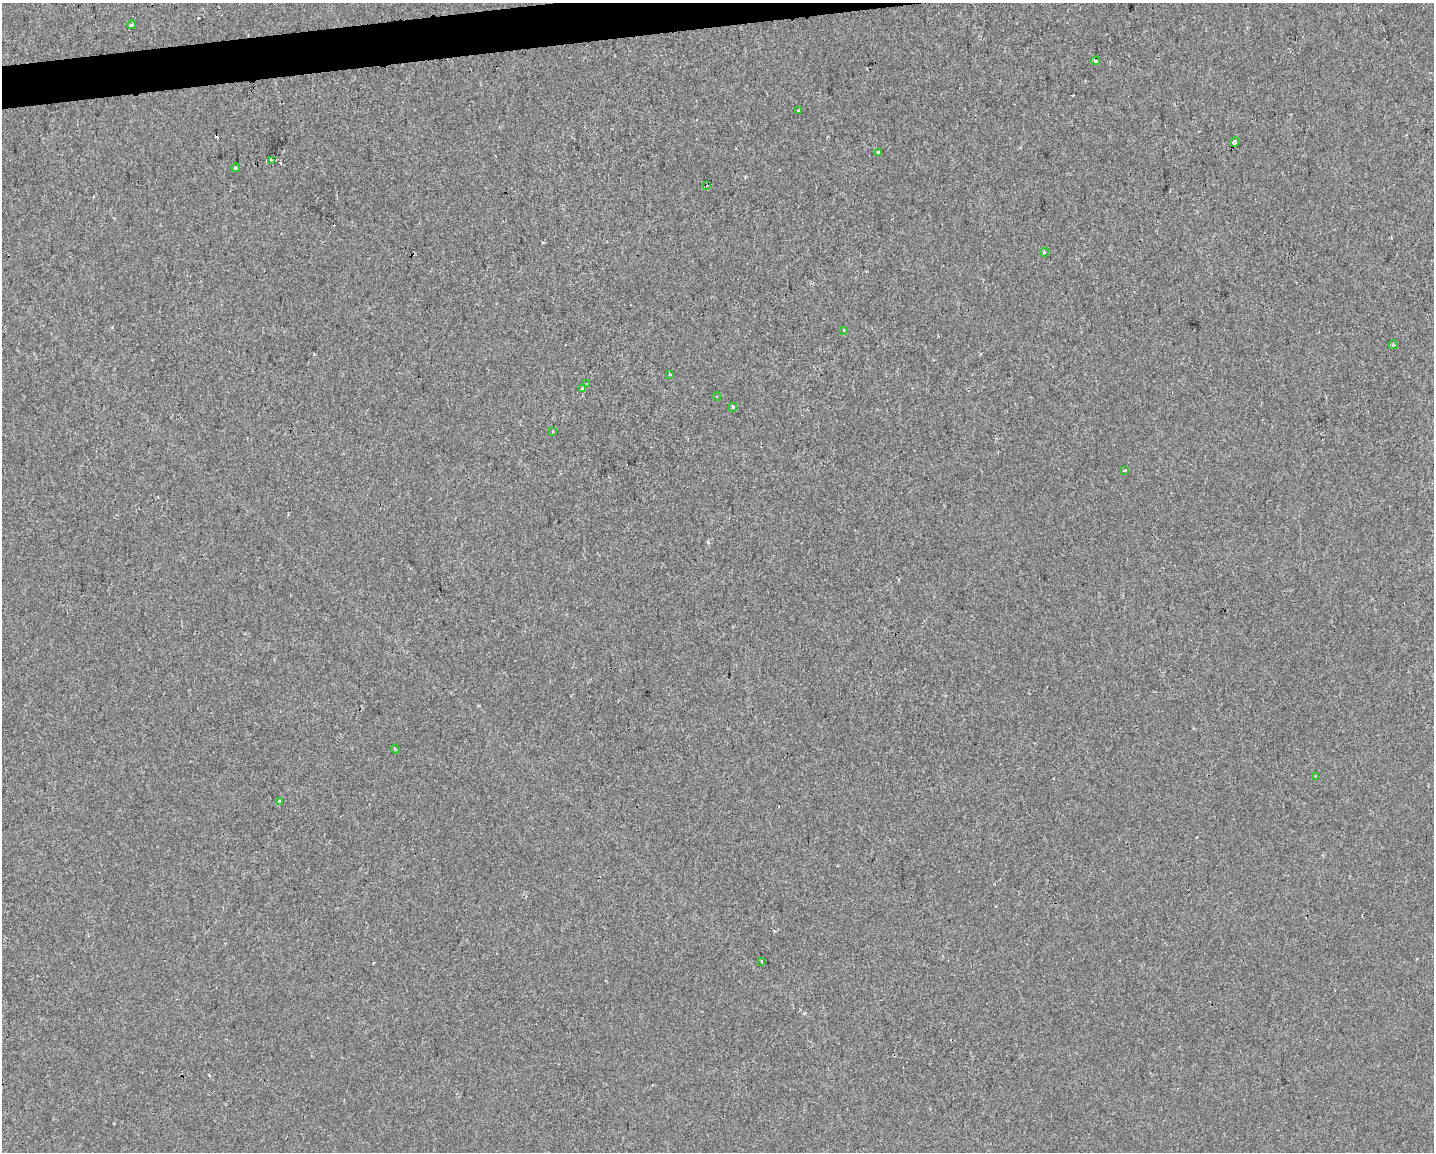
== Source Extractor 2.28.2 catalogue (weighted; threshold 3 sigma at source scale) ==
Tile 8 of 3 x 4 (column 2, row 3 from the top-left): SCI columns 1441-2872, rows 1151-2300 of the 4355 x 4601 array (HDU 1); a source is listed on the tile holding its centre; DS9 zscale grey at full resolution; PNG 1436 x 1154 px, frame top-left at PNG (2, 3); each listed source drawn as its Kron ellipse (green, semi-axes under 4 px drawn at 4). Shown black and unused: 2% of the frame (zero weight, under 2 of 3 exposures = <1% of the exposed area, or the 3 px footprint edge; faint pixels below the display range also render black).
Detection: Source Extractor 2.28.2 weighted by HDU 2 'WHT'; one run over the whole footprint, this tile lists its part. Background 3.87e-04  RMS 0.0042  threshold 0.0191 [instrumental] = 3 sigma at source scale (4.5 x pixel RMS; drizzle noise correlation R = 1.50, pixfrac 1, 0.0396/0.0396 arcsec/px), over >= 5 px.
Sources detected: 28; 6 cosmic-ray / hot-pixel residue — neither listed nor drawn; the other 22 listed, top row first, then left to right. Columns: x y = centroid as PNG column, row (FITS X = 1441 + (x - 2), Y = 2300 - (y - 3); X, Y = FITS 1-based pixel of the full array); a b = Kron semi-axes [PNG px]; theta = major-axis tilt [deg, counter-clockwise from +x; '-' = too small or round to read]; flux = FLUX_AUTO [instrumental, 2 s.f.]
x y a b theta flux
131 25 4 3 - 2.6
1095 61 4 4 - 0.8
799 110 3 2 - 0.83
1234 142 5 4 - 1.5
878 152 3 3 - 0.96
272 161 4 3 - 3.7
235 168 4 3 - 0.77
707 186 3 2 - 0.83
1044 252 4 4 - 0.56
844 330 3 3 - 0.4
1393 345 4 4 - 0.6
670 374 3 2 - 0.34
586 384 3 2 - 0.78
582 388 4 3 - 1.3
717 396 4 3 - 0.43
733 407 4 3 - 0.51
552 432 3 3 - 1.1
1124 471 3 3 - 0.95
395 749 4 3 - 0.42
1316 776 4 2 - 0.55
279 801 4 3 - 0.43
761 961 3 2 - 0.44
Overlapping masked pixels (flux is a lower limit): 1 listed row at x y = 272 161